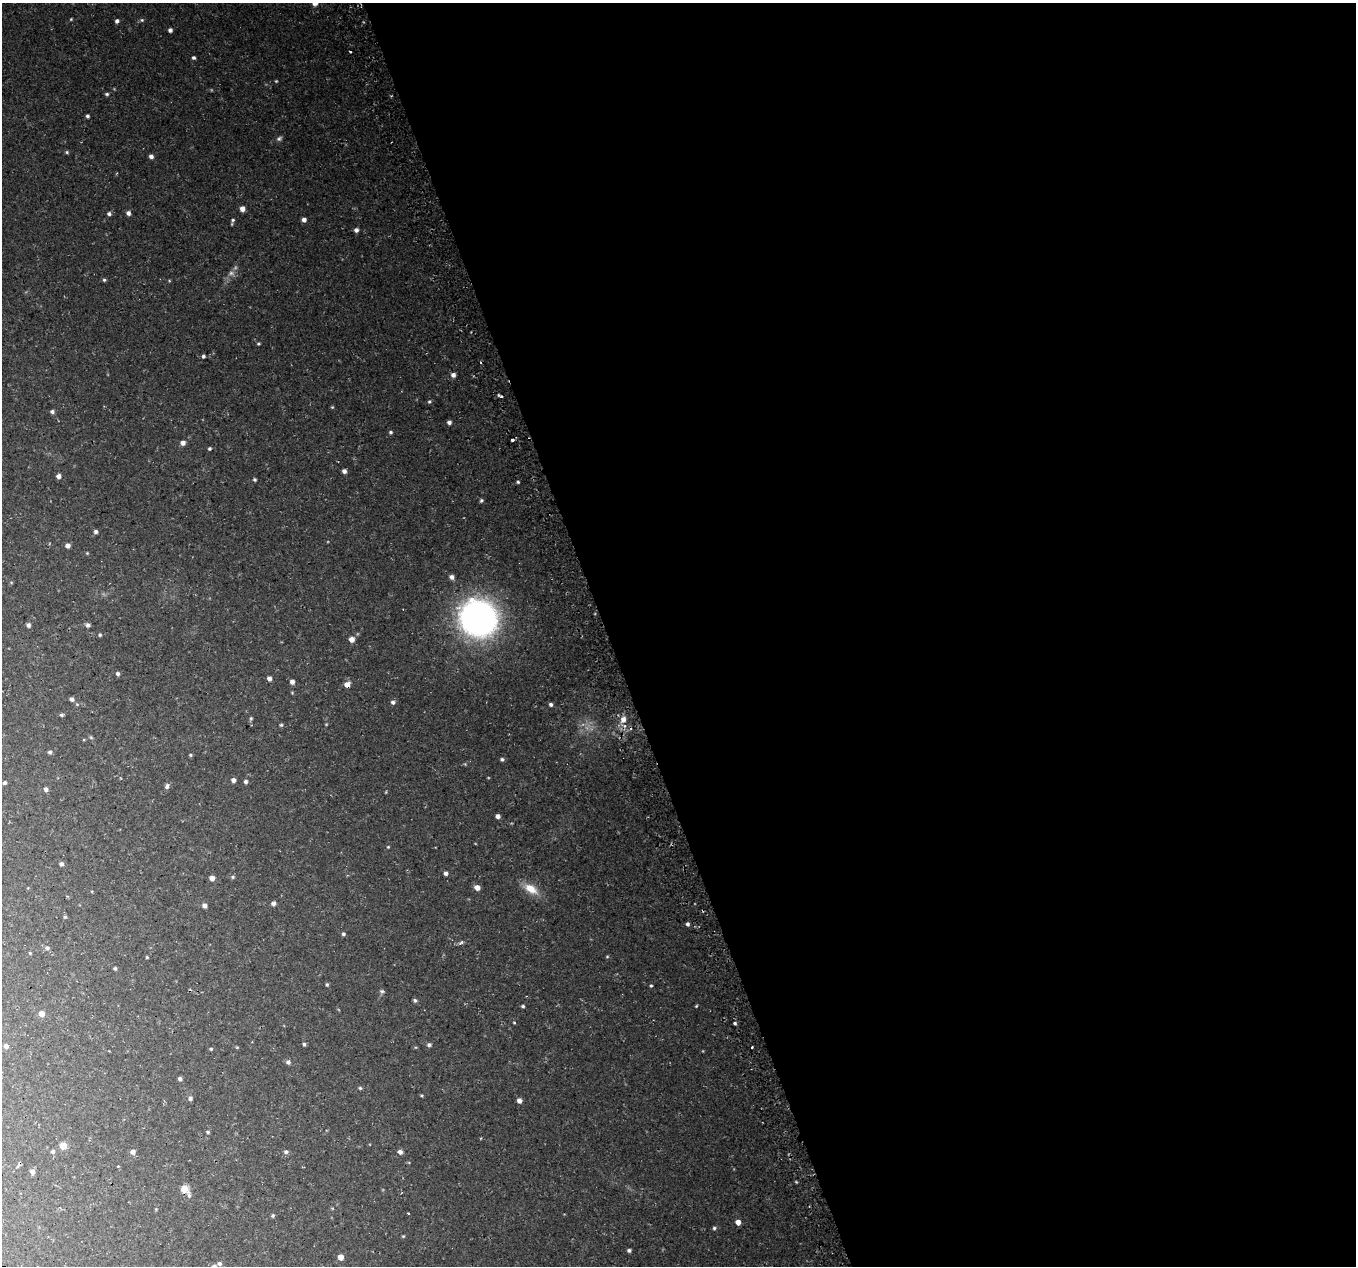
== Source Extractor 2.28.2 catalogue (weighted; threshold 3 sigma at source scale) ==
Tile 8 of 4 x 4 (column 4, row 2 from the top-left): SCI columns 4096-5449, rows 2609-3872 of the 5483 x 5271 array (HDU 1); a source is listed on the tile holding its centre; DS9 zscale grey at full resolution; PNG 1358 x 1268 px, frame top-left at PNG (2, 3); no overlay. Shown black and unused: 55% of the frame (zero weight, under 3 of 4 exposures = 3% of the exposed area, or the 3 px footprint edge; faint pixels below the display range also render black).
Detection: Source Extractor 2.28.2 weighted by HDU 2 'WHT'; one run over the whole footprint, this tile lists its part. Background 0.0636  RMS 0.0047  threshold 0.021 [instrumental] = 3 sigma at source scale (4.5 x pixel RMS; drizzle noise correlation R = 1.50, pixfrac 1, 0.0396/0.0396 arcsec/px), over >= 5 px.
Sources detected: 134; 2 too faint to see at this stretch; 5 cosmic-ray / hot-pixel residue — not listed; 1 inside a brighter listed object's ellipse — not listed separately; the other 126 listed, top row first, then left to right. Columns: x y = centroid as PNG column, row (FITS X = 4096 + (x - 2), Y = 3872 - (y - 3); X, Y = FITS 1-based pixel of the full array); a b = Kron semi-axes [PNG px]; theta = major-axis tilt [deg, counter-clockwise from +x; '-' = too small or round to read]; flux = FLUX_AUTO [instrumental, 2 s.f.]
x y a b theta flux
315 3 6 6 - 3.4
71 19 4 3 - 0.43
142 20 6 5 - 0.78
117 21 5 4 - 1.2
170 30 4 4 - 1.4
194 58 4 4 - 0.99
276 81 4 4 - 0.43
107 94 5 4 - 0.77
87 116 4 4 - 0.95
279 138 8 6 20 1.1
67 152 5 4 - 0.66
151 156 4 4 - 1.7
242 209 5 5 - 2.9
128 213 5 5 - 1.7
109 214 5 4 - 1.1
233 220 7 5 56 0.91
304 220 4 4 - 2
356 230 5 5 - 1.6
104 280 4 4 - 0.69
258 344 4 4 - 0.59
203 356 4 4 - 0.86
453 375 5 5 - 1.8
501 396 5 3 - 1.8
429 402 5 5 - 0.75
332 407 4 4 - 0.45
52 412 5 4 - 1.2
449 422 5 4 - 1.5
391 432 5 5 - 0.77
183 443 5 5 - 2.4
209 449 4 4 - 0.73
344 471 4 4 - 1.7
58 476 5 4 - 2.2
255 479 4 3 - 0.66
518 482 4 3 - 0.63
481 500 5 5 - 0.75
96 531 5 4 - 1.2
68 546 5 5 - 1.9
87 553 5 4 - 0.43
451 577 5 5 - 1.9
11 582 5 3 - 0.36
478 618 26 24 -36 210
28 625 5 4 - 1.3
88 625 6 5 - 1.3
100 635 5 4 - 0.7
352 639 5 5 - 2.9
118 674 5 4 - 1.1
269 678 5 4 - 2
292 682 5 5 - 2
347 685 5 5 - 4.2
72 699 5 4 - 1.6
393 702 5 5 - 1.3
551 704 5 4 - 0.97
62 715 5 4 - 0.74
251 718 6 4 75 0.65
623 719 10 8 62 4
326 724 4 3 - 0.39
281 725 5 4 - 0.63
91 737 5 4 - 0.58
50 752 4 4 - 1
190 755 5 4 - 0.54
502 759 5 4 - 0.88
465 764 4 4 - 0.5
233 780 4 4 - 2
246 782 5 4 - 1.1
5 783 4 4 - 0.86
167 786 6 5 - 1.5
46 789 5 4 - 1.4
386 792 4 3 - 0.35
498 816 4 4 - 1.8
388 847 4 4 - 0.44
61 864 5 4 - 1.3
446 873 4 4 - 1.5
233 877 6 4 22 0.7
212 878 5 4 - 2.7
477 887 5 5 - 3.2
531 889 19 10 -31 7.5
273 903 5 5 - 1.6
204 905 6 5 - 1.6
65 917 4 4 - 0.61
687 924 4 4 - 1.1
343 934 5 5 - 0.85
461 942 8 5 31 1
47 948 7 5 -13 1.1
30 953 4 3 - 0.46
607 956 4 4 - 0.47
147 957 3 3 - 0.5
115 968 4 3 - 0.74
327 985 4 4 - 0.66
651 986 4 3 - 0.61
382 991 6 6 - 0.95
415 1000 5 4 - 0.94
523 1006 4 3 - 0.72
696 1006 4 3 - 0.44
42 1014 5 5 - 3.8
514 1023 4 3 - 0.41
735 1023 3 3 - 0.77
304 1044 4 4 - 0.76
429 1045 6 5 - 1.1
6 1046 5 4 - 2.1
237 1047 5 3 - 0.43
211 1049 4 4 - 0.51
288 1062 6 6 - 1.3
180 1079 4 4 - 1.2
360 1088 5 4 - 0.71
422 1095 4 4 - 0.53
190 1098 5 5 - 1.3
519 1101 5 4 - 2.4
208 1132 4 4 - 0.7
63 1146 5 5 - 7.2
53 1151 5 5 - 0.96
133 1152 5 5 - 1.9
286 1152 6 5 - 1.2
400 1152 5 4 - 2
118 1166 3 2 - 0.94
32 1171 5 5 - 1.8
184 1189 9 8 - 4.2
156 1209 5 3 - 0.4
408 1213 3 3 - 0.92
273 1216 4 4 - 0.76
738 1222 5 5 - 2.9
714 1228 5 5 - 0.83
403 1236 5 4 - 0.51
629 1250 4 4 - 1.1
341 1257 5 5 - 3.9
219 1263 6 5 - 1.3
214 1266 6 5 - 1.7
Overlapping masked pixels (flux is a lower limit): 1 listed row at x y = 347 685
Isophote crosses this tile's border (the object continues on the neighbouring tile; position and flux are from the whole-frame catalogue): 2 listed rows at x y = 315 3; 214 1266